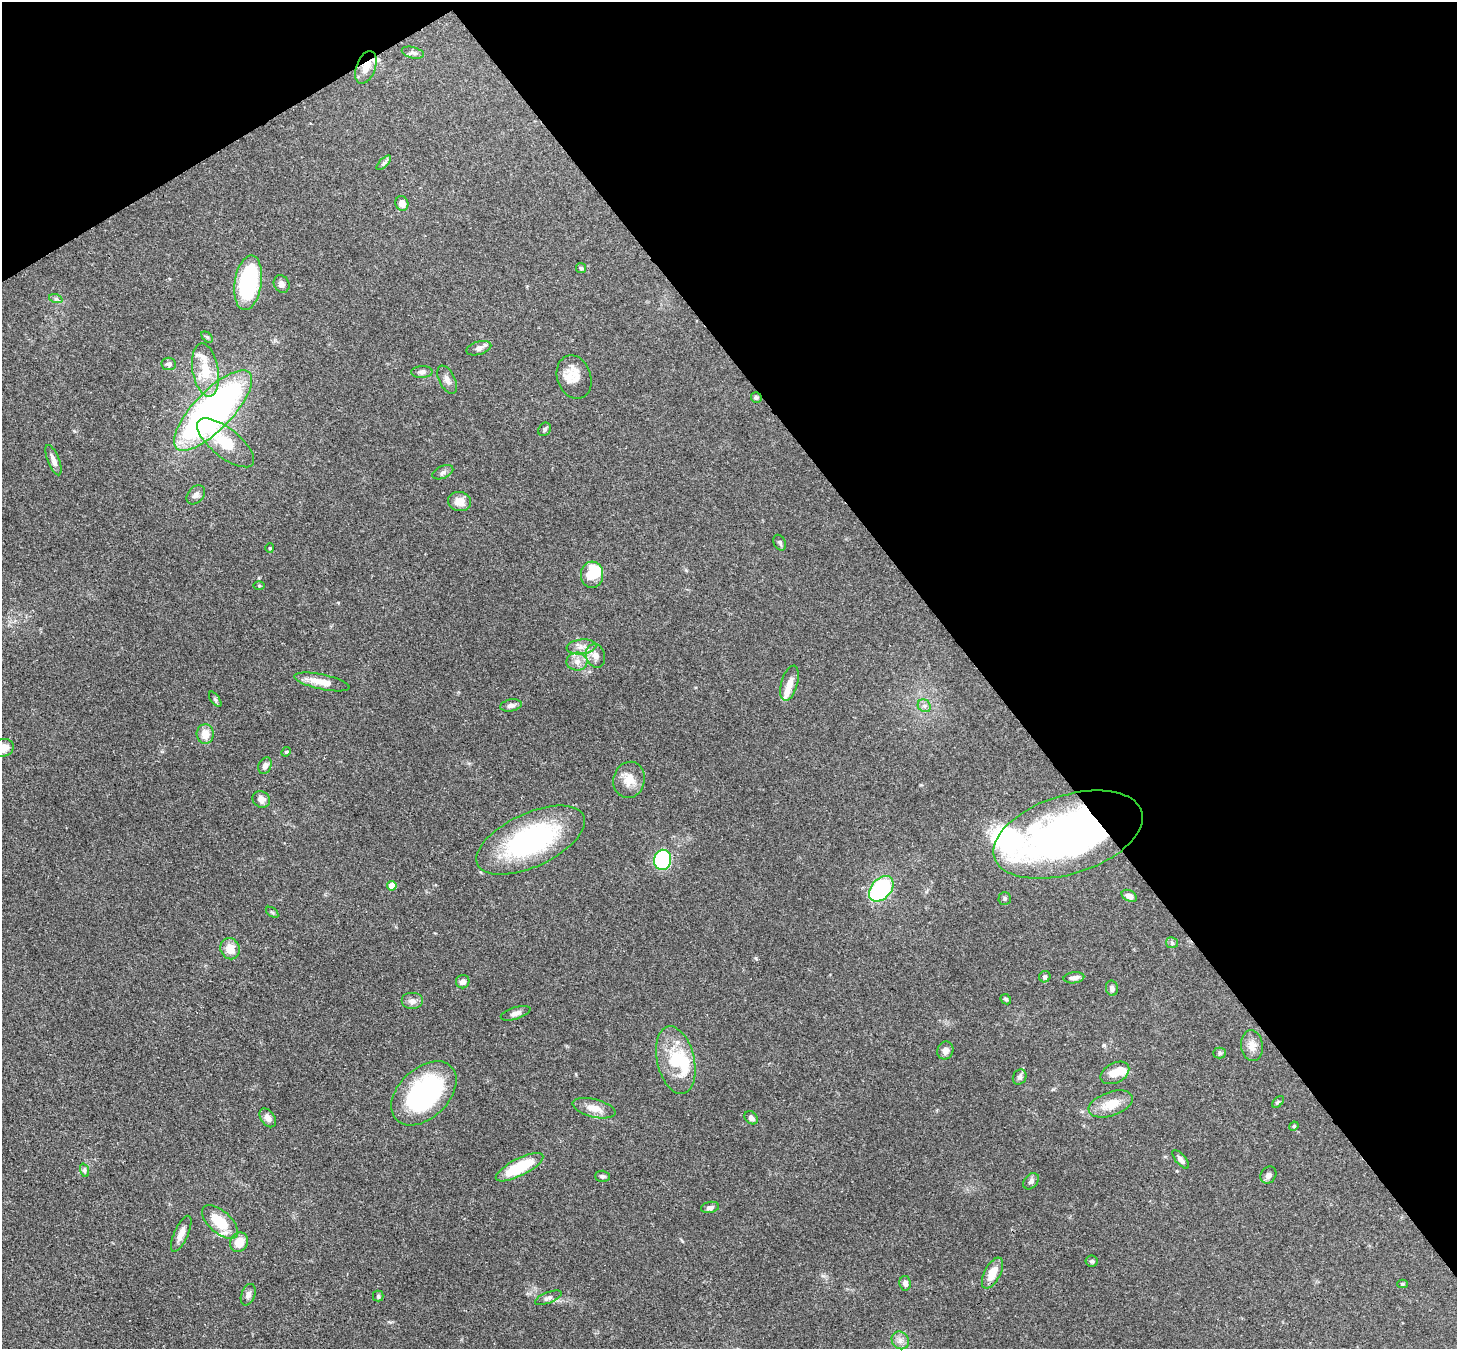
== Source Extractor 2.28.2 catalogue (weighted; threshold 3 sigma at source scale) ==
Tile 3 of 4 x 4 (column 3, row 1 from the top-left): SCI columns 2987-4441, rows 4253-5599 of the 5973 x 5945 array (HDU 1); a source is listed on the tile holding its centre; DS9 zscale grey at full resolution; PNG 1459 x 1351 px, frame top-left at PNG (2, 2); each listed source drawn as its Kron ellipse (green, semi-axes under 4 px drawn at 4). Shown black and unused: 36% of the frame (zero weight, under 3 of 4 exposures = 7% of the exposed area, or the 3 px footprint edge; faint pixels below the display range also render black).
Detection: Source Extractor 2.28.2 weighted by HDU 2 'WHT'; one run over the whole footprint, this tile lists its part. Background 0.154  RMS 0.0047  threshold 0.021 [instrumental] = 3 sigma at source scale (4.5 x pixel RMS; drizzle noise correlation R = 1.50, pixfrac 1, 0.05/0.05 arcsec/px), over >= 5 px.
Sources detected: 97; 3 inside a brighter object's white glare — neither listed nor drawn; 5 inside a brighter listed object's ellipse — not listed separately; the other 89 listed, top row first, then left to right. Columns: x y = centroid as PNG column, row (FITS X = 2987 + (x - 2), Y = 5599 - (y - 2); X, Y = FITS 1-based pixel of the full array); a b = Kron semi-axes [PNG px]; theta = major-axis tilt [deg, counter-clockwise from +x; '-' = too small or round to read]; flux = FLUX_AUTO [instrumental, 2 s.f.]
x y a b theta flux
413 53 11 5 -14 1.4
366 67 17 9 69 5.1
384 163 9 3 45 1
402 203 7 6 - 3.5
581 268 5 5 - 0.7
248 283 27 13 81 53
282 284 9 7 -58 2
56 299 7 4 -18 0.85
207 337 7 4 -44 0.66
479 348 13 6 17 1.9
169 364 7 6 - 1.4
205 370 27 13 -80 12
422 372 11 6 1 1.5
574 377 22 17 -70 7.8
447 380 15 8 -64 2.7
756 397 5 5 - 0.78
213 410 53 19 46 190
545 429 7 5 56 1.1
226 443 35 14 -39 15
53 460 16 6 -69 2.9
443 472 11 6 25 1.5
196 495 11 8 49 1.9
460 501 11 9 -11 4.6
780 543 8 5 -62 1.1
270 548 4 4 - 0.43
592 575 13 11 86 11
259 586 6 4 -1 0.46
581 647 15 7 5 3.3
596 656 12 9 -72 3.1
577 662 10 9 - 3.2
322 682 28 7 -12 7.2
789 683 18 8 74 4.4
215 699 9 4 -54 0.8
511 705 11 6 11 1.7
924 706 7 6 - 1.5
205 734 9 8 - 5.4
3 748 11 8 18 5.3
286 752 5 4 - 0.49
265 766 8 6 68 2.3
629 780 18 15 75 6.4
261 799 9 8 - 2.5
1068 835 77 39 17 230
531 840 58 26 25 73
663 860 10 8 81 49
392 886 5 4 - 7.4
881 889 14 10 49 49
1129 896 8 5 -27 3.2
1005 898 6 6 - 0.85
272 912 7 3 -36 0.63
1172 943 6 5 - 0.82
230 949 11 9 -69 5.9
1045 977 6 5 - 0.99
1074 978 10 5 6 2.1
463 982 7 6 - 2
1112 988 7 6 - 1.6
1006 999 6 4 -45 0.68
412 1001 11 8 0 2.5
516 1013 15 6 18 2.1
1252 1046 15 11 -82 4.2
945 1050 9 8 - 2.5
1220 1053 6 5 - 0.78
676 1060 34 18 -77 21
1115 1073 15 10 28 6.4
1020 1077 8 6 61 1.3
424 1093 38 25 43 65
1278 1102 7 4 45 0.71
1111 1104 23 12 20 8.7
594 1108 22 9 -14 5.6
268 1118 10 7 -54 2.6
751 1118 7 5 -44 1.6
1294 1126 5 4 - 0.45
1181 1159 11 5 -50 1.8
519 1167 26 8 27 21
84 1170 7 4 -71 0.98
1268 1175 9 7 53 1.7
602 1176 7 5 -2 0.98
1031 1181 9 6 49 1.4
710 1207 9 5 12 1.7
220 1222 22 11 -41 15
181 1234 19 7 66 3.7
239 1242 10 8 59 6.3
1092 1261 6 5 - 0.9
992 1273 17 8 63 7.7
905 1283 7 6 - 1.9
1402 1284 5 4 - 0.75
248 1295 11 6 69 2
378 1296 5 5 - 0.74
548 1298 14 5 22 1.7
900 1340 9 8 - 2.4
Overlapping masked pixels (flux is a lower limit): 2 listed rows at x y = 366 67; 1068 835
Isophote crosses this tile's border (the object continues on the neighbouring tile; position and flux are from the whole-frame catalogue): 1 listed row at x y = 3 748
Unlisted compact peaks at least as high as the median listed source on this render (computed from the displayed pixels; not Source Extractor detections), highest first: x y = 756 958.